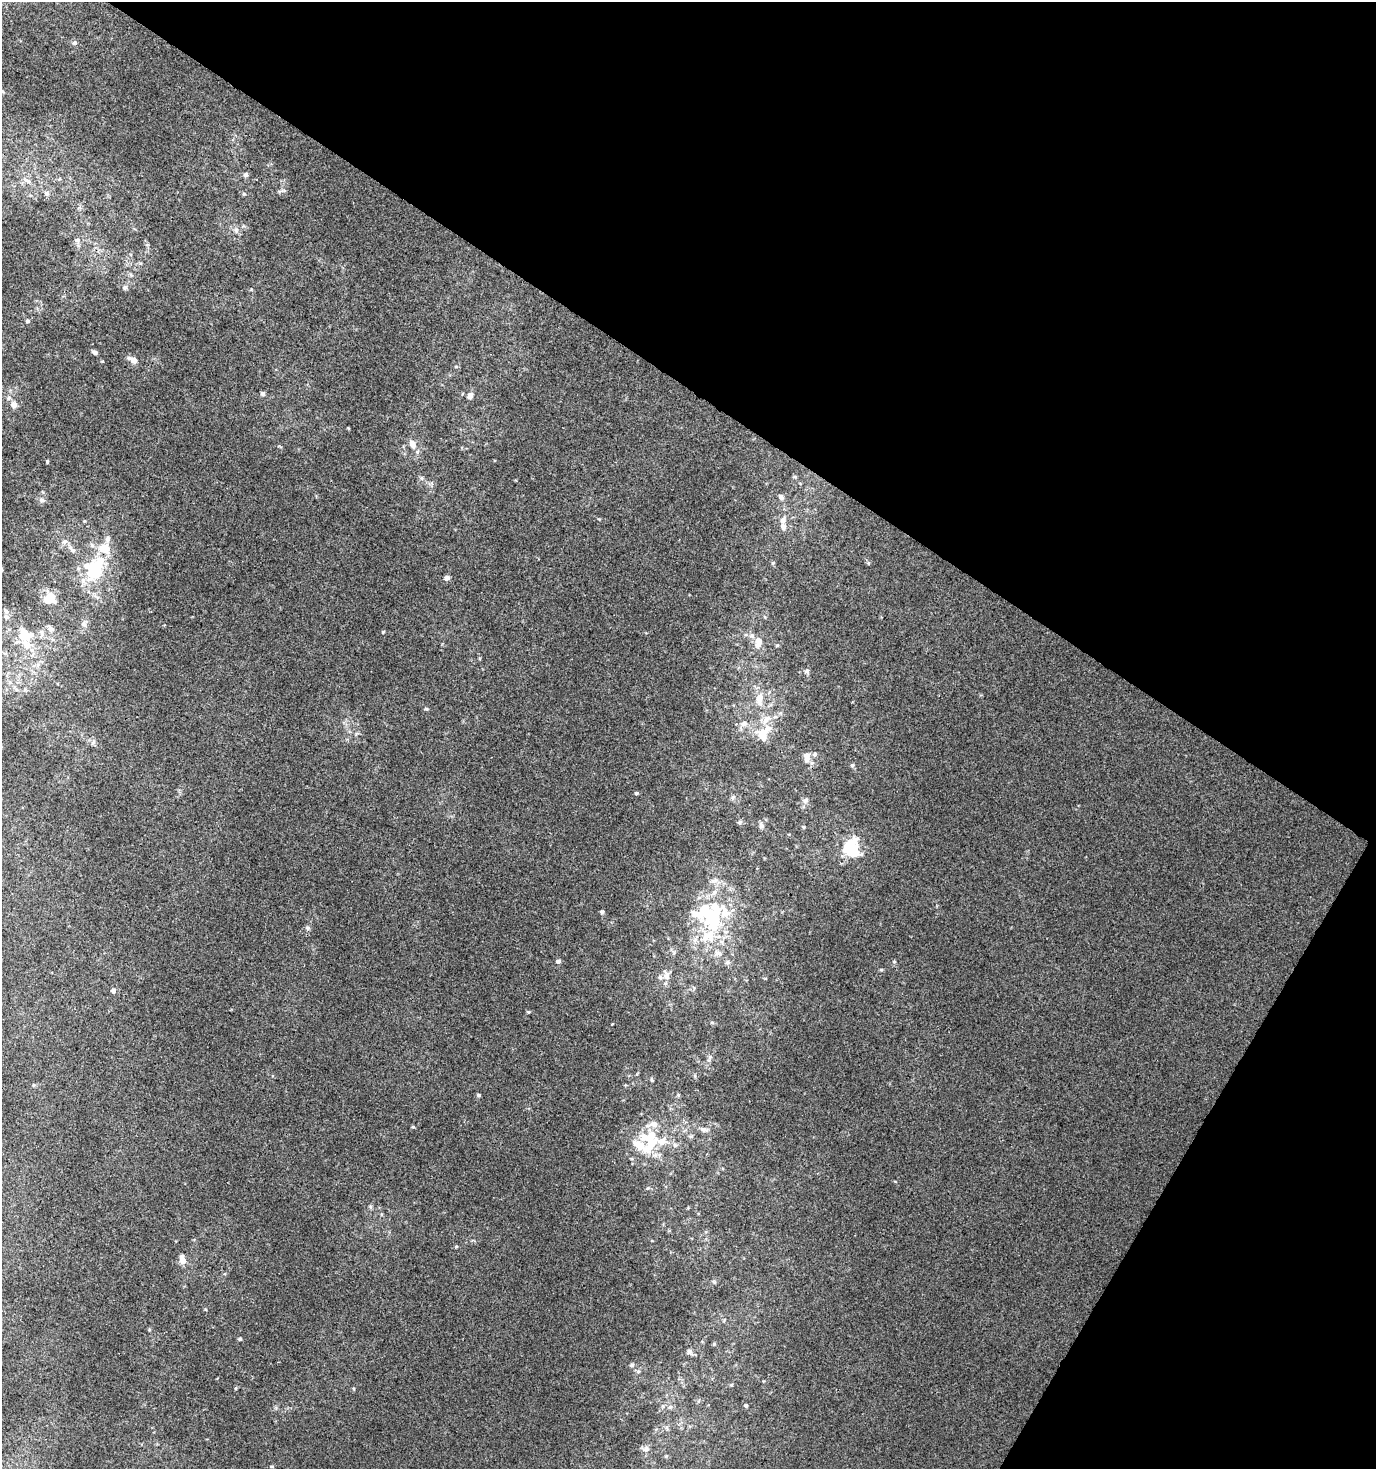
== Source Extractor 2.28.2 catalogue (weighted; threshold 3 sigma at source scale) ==
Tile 8 of 4 x 4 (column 4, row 2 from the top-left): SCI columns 4382-5755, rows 2936-4402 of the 5949 x 5877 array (HDU 1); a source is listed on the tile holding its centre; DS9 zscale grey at full resolution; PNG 1378 x 1471 px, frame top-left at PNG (2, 2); no overlay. Shown black and unused: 33% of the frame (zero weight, under 3 of 4 exposures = <1% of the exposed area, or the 3 px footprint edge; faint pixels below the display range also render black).
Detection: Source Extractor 2.28.2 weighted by HDU 2 'WHT'; one run over the whole footprint, this tile lists its part. Background 6.35e-04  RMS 0.0034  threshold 0.0155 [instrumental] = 3 sigma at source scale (4.5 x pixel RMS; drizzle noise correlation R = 1.50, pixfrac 1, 0.0396/0.0396 arcsec/px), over >= 5 px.
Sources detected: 83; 3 inside a brighter object's white glare — not listed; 14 inside a brighter listed object's ellipse — not listed separately; the other 66 listed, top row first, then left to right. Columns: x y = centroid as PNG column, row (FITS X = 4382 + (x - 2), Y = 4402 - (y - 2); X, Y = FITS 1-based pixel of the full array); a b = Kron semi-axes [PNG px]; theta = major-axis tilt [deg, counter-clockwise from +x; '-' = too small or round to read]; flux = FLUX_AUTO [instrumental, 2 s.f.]
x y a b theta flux
245 175 6 6 - 0.8
28 181 8 5 -31 1.1
47 193 7 6 - 0.75
236 230 6 5 - 0.81
77 240 6 4 1 0.51
125 287 7 6 - 0.84
27 321 5 4 - 0.49
95 352 6 4 -18 0.9
133 360 12 6 -30 2.1
263 393 5 5 - 0.83
470 395 9 7 73 1.3
14 405 8 7 - 1.9
412 444 13 8 -60 2.2
47 462 4 3 - 0.37
422 478 6 4 -71 0.51
781 497 8 5 -51 0.97
42 500 8 6 -1 0.95
783 520 9 8 - 1.5
105 548 17 14 -4 6.1
72 550 14 7 -43 1.8
773 563 5 4 - 0.44
95 570 19 14 69 25
447 578 6 6 - 1.2
50 598 13 10 34 6.2
6 617 7 6 - 0.97
51 629 8 7 - 1.2
383 632 4 4 - 0.31
24 636 25 11 4 7.2
758 642 12 8 82 3.2
777 645 5 4 - 0.44
806 671 6 5 - 0.7
760 699 15 9 89 4.1
744 724 9 7 14 1.7
763 734 17 14 -69 6.6
814 754 7 5 47 0.71
807 757 12 8 -88 2.6
852 765 5 4 - 0.48
636 793 5 4 - 0.47
805 800 8 6 45 1.1
740 822 6 5 - 0.64
761 825 8 6 -73 1.1
804 827 5 3 - 0.34
852 849 17 14 89 16
602 912 5 4 - 0.53
713 917 43 28 82 34
308 928 6 6 - 0.66
558 961 6 5 - 0.9
727 962 7 4 20 0.72
666 976 11 9 90 2
113 991 6 5 - 0.97
528 1012 5 4 - 0.37
652 1080 5 4 - 0.39
479 1095 5 4 - 0.51
413 1127 5 3 - 0.35
703 1129 9 7 -12 1.3
650 1141 34 24 87 16
182 1260 13 7 -77 2.1
714 1282 6 4 -45 0.49
240 1339 5 4 - 0.43
689 1352 8 7 - 1.1
632 1365 6 4 21 0.52
638 1371 6 5 - 0.57
746 1405 5 4 - 0.46
670 1407 7 4 44 0.62
646 1449 8 7 - 1.3
272 1466 5 3 - 0.39
Unlisted compact peaks at least as high as the median listed source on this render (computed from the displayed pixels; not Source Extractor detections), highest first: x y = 426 709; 74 43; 881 970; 710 1057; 456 1246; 205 1309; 894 962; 244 194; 102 361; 354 1389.